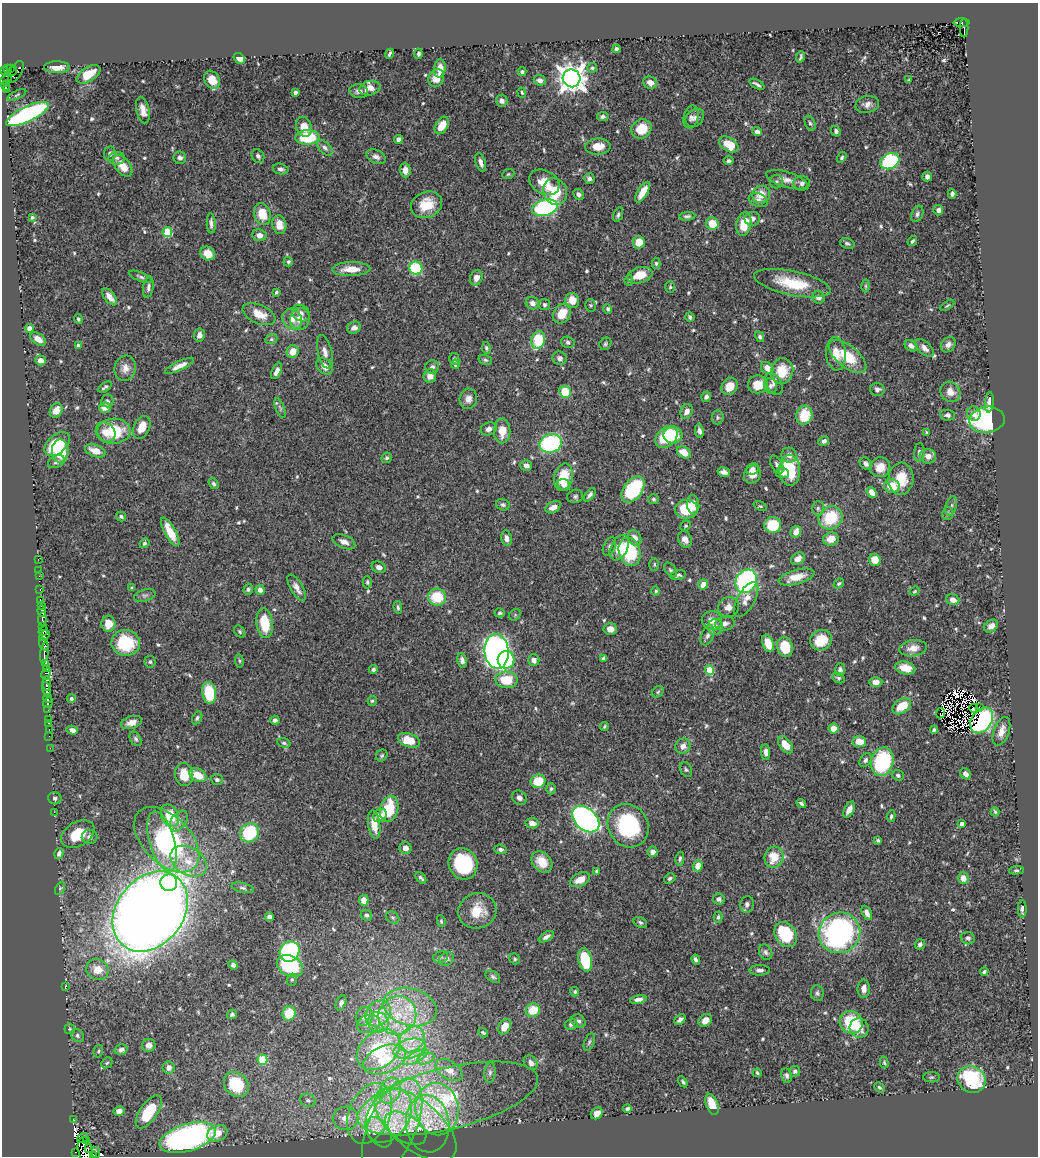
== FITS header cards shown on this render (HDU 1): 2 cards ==
NAXIS1  =                 1036
NAXIS2  =                 1154

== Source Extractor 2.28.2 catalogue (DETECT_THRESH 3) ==
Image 1036 x 1154 px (HDU 1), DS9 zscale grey, 1 PNG px = 1 image px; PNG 1040 x 1158 px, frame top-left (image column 1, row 1154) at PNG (2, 3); each listed source drawn as its Kron ellipse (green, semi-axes under 4 px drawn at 4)
Background 0.503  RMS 0.013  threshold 0.04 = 3 sigma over >= 5 px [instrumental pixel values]
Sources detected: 635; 13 with non-positive FLUX_AUTO (blend fragments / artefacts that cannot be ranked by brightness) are neither listed nor drawn; of the other 622, the 500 brightest by FLUX_AUTO listed and drawn (122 fainter detections omitted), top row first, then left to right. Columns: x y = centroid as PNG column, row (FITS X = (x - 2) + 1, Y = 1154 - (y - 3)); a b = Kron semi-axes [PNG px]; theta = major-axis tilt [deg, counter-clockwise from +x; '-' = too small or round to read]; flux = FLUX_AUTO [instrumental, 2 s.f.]
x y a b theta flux
962 23 8 4 3 62
964 28 9 2 -90 59
616 49 4 3 - 2.4
389 54 5 3 - 1.8
418 54 5 4 - 2.1
801 57 6 3 71 1.5
239 58 6 5 - 5.7
57 67 13 6 1 10
11 68 3 2 - 15
440 68 9 6 85 9
592 68 5 4 - 1.4
7 69 4 3 - 20
4 71 4 2 - 31
12 71 5 3 - 13
16 72 12 6 61 110
522 72 4 4 - 1.9
89 74 13 7 32 18
436 78 9 7 62 10
572 78 9 9 - 1100
6 80 6 3 35 58
212 80 9 7 -60 14
540 80 6 5 - 4.1
909 80 4 3 - 1.4
650 83 7 6 - 7.2
757 84 8 3 -30 2.3
6 86 5 3 - 120
370 88 11 7 14 8.9
7 89 4 3 - 62
359 91 9 6 -9 3.8
295 92 4 3 - 1.8
522 93 5 4 - 1.4
17 95 10 3 26 1.4
502 101 6 5 - 3.5
867 104 12 8 11 5.5
143 110 13 6 -77 7.2
27 114 23 7 25 200
603 117 6 4 8 2.1
691 117 12 7 76 3.3
695 118 10 8 43 3.8
810 123 8 5 -65 1.8
442 125 9 6 60 16
304 127 10 7 -70 12
641 129 10 9 - 19
836 131 5 4 - 2.9
757 132 4 4 - 3.9
307 137 12 7 3 42
398 140 4 4 - 3.4
729 144 10 7 -33 22
598 146 13 8 3 12
325 148 9 5 -45 3
110 154 7 6 - 2.5
258 156 7 6 - 2.7
376 157 10 6 -27 4
842 157 6 4 58 1.6
117 158 8 6 8 3
180 158 6 6 - 3.2
729 161 5 4 - 2.2
890 161 10 7 27 93
481 162 10 5 -73 3.8
123 166 12 7 -53 15
281 169 8 5 -12 2.9
405 170 7 5 -88 7.3
508 174 6 5 - 1.6
927 176 5 5 - 3.4
589 179 5 5 - 3.2
787 180 21 7 -17 7.6
544 182 16 11 -28 15
776 182 7 6 - 2.3
802 183 8 7 - 4
555 192 14 11 -64 30
643 192 12 5 59 12
579 194 6 5 - 2.9
761 194 9 8 - 14
952 194 5 4 - 2.5
758 200 10 6 -22 4
426 205 16 13 22 23
545 208 13 8 15 130
938 210 5 5 - 4
262 214 11 8 -75 19
917 214 8 5 69 2.6
618 215 7 4 72 2.1
687 216 8 4 5 2.2
32 217 3 3 - 1.7
752 219 8 7 - 4.6
211 223 10 4 -86 3.3
712 223 6 6 - 19
744 224 12 7 78 20
279 225 9 7 -77 10
167 232 5 5 - 42
259 235 7 6 - 4.9
912 241 5 3 - 1.5
639 242 6 6 - 15
847 243 7 5 -19 2
208 253 7 6 - 10
288 262 5 4 - 1.8
656 263 5 4 - 1.6
416 268 7 6 - 56
351 269 19 7 1 14
640 275 13 8 16 14
140 277 12 4 -21 2.3
476 278 8 6 69 7.4
629 280 5 4 - 1.8
792 283 39 12 -12 35
866 286 6 4 -89 1.4
148 287 11 5 81 3.3
670 287 6 5 - 1.4
276 292 3 3 - 1.4
110 297 10 5 -52 8.5
818 297 6 6 - 4.4
572 300 7 7 - 15
532 303 7 6 - 5.4
544 305 5 5 - 2.3
591 305 6 5 - 1.5
947 305 8 4 35 1.4
608 309 5 4 - 1.7
301 313 9 7 -34 4.3
259 314 17 9 -24 15
562 314 10 8 58 16
690 317 5 4 - 2.2
78 319 5 4 - 1.6
292 319 11 9 -56 9.6
300 319 11 9 83 9.9
29 328 4 4 - 4.6
354 328 7 5 30 5.4
199 335 6 5 - 4.3
760 337 5 4 - 1.9
38 339 9 5 -36 7.4
271 339 6 5 - 1.7
538 340 9 6 74 44
568 342 7 5 -17 2.7
605 344 6 5 - 1.7
78 345 4 4 - 2.2
948 345 8 6 50 4.1
911 346 7 5 -38 3.8
486 348 6 4 -79 1.6
924 348 11 6 -44 5
293 351 6 6 - 9.9
325 352 17 7 -76 6
836 354 17 10 -85 14
847 356 23 11 -39 30
560 358 7 6 - 3.1
454 359 6 5 - 2.6
41 360 5 5 - 6.7
485 360 7 5 -16 1.7
455 364 5 4 - 1.7
180 366 16 4 25 7.5
324 366 9 6 -48 8.2
432 367 7 6 - 2.9
125 368 12 10 74 8
767 368 7 5 -41 9.3
277 371 9 4 65 4.7
782 371 13 11 76 24
430 376 7 6 - 6.7
758 384 10 9 - 16
774 384 12 8 -60 4.3
730 386 9 7 56 12
770 386 8 6 -73 3.1
105 387 7 3 34 1.9
877 389 7 6 - 3.5
565 392 6 5 - 28
950 392 11 9 -46 8.7
706 397 5 4 - 3
468 399 10 8 77 5.6
107 401 6 6 - 2
989 402 10 4 85 5.6
105 407 6 5 - 8.9
280 408 10 4 -68 2.2
56 410 7 6 - 9.9
687 411 7 6 - 6
974 414 7 7 - 4.9
804 415 9 8 - 28
948 415 7 5 -7 3
718 417 7 6 - 2
987 420 18 13 8 110
142 427 12 8 64 13
489 429 8 6 20 4.3
114 431 16 12 2 39
502 431 12 8 88 13
699 431 7 4 -81 3.4
106 432 11 9 -43 9.3
927 433 4 4 - 1.9
673 435 9 8 - 19
666 437 12 9 45 47
824 441 5 4 - 3.3
551 443 11 9 20 98
57 444 15 9 41 46
60 451 11 8 -89 29
95 451 11 6 -18 12
684 452 8 5 -31 12
919 452 9 5 85 2.6
789 455 7 7 - 4.9
928 456 8 7 - 7.4
386 458 5 5 - 1.6
56 462 9 6 24 2.8
777 464 10 5 -60 2.8
866 464 7 5 -48 3.2
526 465 6 5 - 3.8
880 467 10 10 - 14
753 469 6 5 - 4.2
790 470 15 10 -88 37
724 472 6 4 -15 3.7
782 473 6 5 - 4.3
752 474 9 8 - 9.1
563 477 13 9 76 25
901 479 16 12 85 22
214 484 6 4 -56 2.1
564 485 6 5 - 4.6
892 486 8 7 - 19
633 490 15 9 53 74
872 492 6 4 -54 7.5
590 495 8 4 53 3.3
575 496 8 6 17 2.2
653 499 5 5 - 1.6
503 505 7 5 -16 2.3
693 505 10 6 -84 8.4
760 506 7 4 -24 1.4
951 506 10 5 75 2.9
553 507 8 5 26 6.5
818 508 7 6 - 2.4
686 509 11 9 1 30
948 513 6 5 - 1.9
121 516 5 4 - 1.6
831 518 12 11 - 40
773 525 8 8 - 34
685 526 5 5 - 1.4
170 532 16 5 -61 18
796 532 6 5 - 7.4
506 538 8 5 -81 4.2
634 538 8 6 -60 7
685 539 8 6 -64 5.4
831 539 8 6 13 11
344 542 12 6 -23 6
144 543 5 4 - 1.6
609 546 10 6 65 2.4
619 548 14 8 63 12
630 552 14 10 -71 66
798 558 7 5 34 5.7
38 559 2 2 - 5.4
875 560 6 5 - 14
654 564 6 5 - 1.4
379 567 7 5 -22 4.5
670 570 8 5 -52 1.9
39 571 3 2 - 10
678 575 8 4 10 2
39 576 2 2 - 7
796 577 18 7 16 14
746 581 12 10 58 150
367 582 6 4 -90 1.8
703 584 5 4 - 8.9
839 584 5 4 - 1.6
132 588 4 3 - 1.4
297 588 15 6 -59 6.7
248 589 5 4 - 2
40 590 3 2 - 11
260 590 5 4 - 5.1
656 591 4 4 - 1.7
915 591 6 4 21 1.4
145 595 11 6 17 3.1
437 597 9 8 - 31
746 599 19 8 61 8.7
40 600 3 2 - 25
953 600 7 5 -20 6.2
41 605 3 2 - 13
398 607 6 3 -83 1.8
728 607 11 10 - 7
42 611 6 4 -85 310
500 613 5 4 - 1.6
515 615 6 5 - 1.4
42 619 7 3 84 89
712 620 10 9 - 9.4
265 623 15 8 -82 27
725 623 10 7 13 5.1
108 624 8 7 - 12
43 626 4 3 - 66
991 626 7 5 35 6.4
715 627 8 7 - 6.5
610 629 7 6 - 6.5
43 631 5 2 - 88
240 632 7 5 -52 1.5
44 635 6 4 52 220
707 635 10 6 66 3.5
821 640 11 10 - 24
126 643 14 13 - 44
768 643 9 5 -70 15
44 644 7 3 -70 82
785 647 10 7 -76 33
913 648 14 8 8 9.6
497 651 17 12 -85 560
44 653 11 4 81 49
603 658 4 4 - 2.5
462 660 7 5 -78 3.3
506 660 9 8 - 55
534 660 6 5 - 4.9
239 661 7 3 -82 1.4
150 662 5 5 - 1.9
45 663 4 3 - 2.7
46 668 4 3 - 87
905 668 10 6 -13 15
373 669 4 4 - 2.6
710 670 5 4 - 32
840 670 6 5 - 2.6
46 674 6 4 61 34
839 678 7 5 -26 1.7
506 680 11 8 -1 24
876 682 6 5 - 5.7
46 683 7 3 -89 280
47 690 8 4 -76 280
658 692 6 5 - 1.4
209 693 11 7 -81 38
47 698 4 3 - 170
71 699 4 4 - 1.9
372 701 5 4 - 1.7
48 703 6 3 48 240
902 706 10 7 34 20
979 707 3 2 - 510
974 708 5 3 - 1.3
48 710 2 2 - 4.6
940 713 5 3 - 3.2
197 718 7 4 60 2
49 719 3 2 - 12
275 720 4 4 - 3
982 720 14 10 56 150
131 722 11 6 18 8.3
49 723 4 2 - 21
604 727 5 3 - 1.3
49 729 3 2 - 13
833 729 5 5 - 12
72 730 5 4 - 4.7
934 730 4 3 - 1.7
1001 731 15 7 70 8.1
49 736 2 2 - 4.6
136 739 8 5 -58 2.1
409 740 11 7 -18 23
859 742 6 5 - 13
284 743 7 4 -15 1.9
786 745 10 6 -53 12
683 746 8 7 - 5.6
50 748 2 2 - 9.1
766 752 8 4 -83 3.6
382 755 6 5 - 1.7
865 760 7 5 57 2.3
882 762 14 11 75 98
686 769 8 5 -62 1.8
184 774 11 9 -80 19
966 774 6 5 - 4.2
198 775 9 6 -29 17
898 775 6 5 - 2.3
217 779 6 5 - 2.6
538 781 7 6 - 28
551 789 6 4 86 1.5
55 798 7 6 - 2.2
519 798 8 6 -41 3.9
801 803 5 3 - 1.8
389 809 13 9 75 37
849 810 8 5 63 7.3
54 812 2 2 - 61
995 812 4 3 - 1.4
380 815 7 6 - 7.5
170 816 12 8 -65 23
891 816 6 4 82 1.7
586 819 16 10 -43 350
179 821 11 7 55 5
532 823 6 5 - 6.4
374 824 14 6 -82 14
962 824 4 4 - 5.7
628 826 22 20 -59 78
249 833 10 9 - 51
78 834 18 12 31 23
90 837 8 7 - 3.1
167 840 39 23 -45 150
878 840 4 3 - 1.6
162 841 31 12 -74 71
405 848 6 6 - 5.6
501 849 6 5 - 2.5
653 852 5 5 - 6.2
59 854 6 4 74 3.3
774 857 10 9 - 17
680 859 7 4 80 2
189 861 20 13 -32 20
542 862 12 9 -46 13
463 864 16 14 -65 59
698 866 5 4 - 12
1016 870 7 4 3 1.7
596 871 4 4 - 1.4
421 878 6 3 -49 2.3
670 878 6 4 35 2
963 878 6 5 - 8.1
580 880 11 6 27 13
169 883 8 8 - 49
60 888 7 4 64 1.6
243 888 11 5 -13 2.3
719 899 6 5 - 2.5
364 900 5 4 - 9
747 904 8 7 - 3.5
1022 909 8 4 90 4.3
150 911 44 33 52 2000
477 911 19 17 19 23
867 913 7 4 -64 4.8
366 915 6 5 - 2.2
269 917 4 4 - 2.7
393 917 7 5 -33 1.7
718 917 6 4 76 1.9
441 921 6 4 -80 1.4
640 922 7 5 -28 2
839 933 21 20 - 200
786 934 13 10 -55 46
546 937 8 4 30 3.8
968 938 7 6 - 2.3
920 944 5 5 - 3.1
290 952 10 9 - 120
766 952 8 6 -59 2.8
441 957 8 5 16 2
446 959 8 6 28 2.6
515 959 6 5 - 1.5
696 959 5 3 - 2.7
585 960 12 6 -78 46
233 965 5 4 - 2.7
290 966 14 10 -27 53
97 969 11 10 - 12
760 970 10 5 1 3.4
984 972 4 3 - 1.9
493 977 8 5 -32 2.2
292 980 6 5 - 1.4
65 987 3 2 - 4.4
864 989 9 6 88 5.5
575 992 4 4 - 1.8
817 993 8 6 -81 2.4
638 999 8 4 12 4.1
341 1003 8 5 65 2.9
410 1007 27 18 -15 39
533 1010 7 6 - 20
289 1013 7 6 - 26
378 1013 14 11 46 17
232 1014 5 4 - 2.1
397 1015 19 18 - 36
364 1016 10 8 66 6.6
680 1020 6 4 41 3.3
705 1020 7 6 - 6.5
578 1021 7 6 - 2.8
378 1022 11 9 -40 8.7
851 1022 12 11 - 48
369 1024 12 9 16 6.1
571 1024 6 5 - 2.6
505 1027 8 6 59 11
859 1028 10 9 - 11
70 1029 5 5 - 1.4
483 1033 5 3 - 1.3
77 1035 7 5 -48 2
412 1039 14 11 47 16
589 1042 9 4 71 1.9
149 1045 6 6 - 4.6
121 1049 6 5 - 3
410 1049 17 9 16 15
379 1050 24 17 38 62
98 1051 6 4 74 1.5
416 1057 14 5 27 6.2
426 1059 9 5 19 3.5
262 1060 5 5 - 40
385 1060 22 13 22 34
884 1062 6 4 -74 1.4
107 1063 6 4 44 1.5
531 1063 8 6 -48 4.8
169 1067 6 6 - 5.9
449 1070 15 9 -33 10
795 1071 5 5 - 2.3
490 1073 10 5 85 2.4
757 1073 4 3 - 1.4
787 1076 7 5 -77 2.6
931 1077 8 5 -1 1.7
972 1079 14 13 - 70
683 1082 6 3 -56 1.4
236 1084 13 11 -46 54
879 1087 6 4 -42 1.6
390 1091 13 10 64 12
448 1098 92 30 13 150
308 1100 8 6 -22 2.7
712 1104 11 6 -69 17
437 1109 26 21 -83 49
627 1109 4 4 - 2.4
119 1111 5 4 - 6.6
149 1112 19 8 55 38
370 1113 32 20 68 50
597 1113 6 5 - 5.3
389 1116 29 20 57 48
345 1118 13 11 1 9.1
73 1120 3 3 - 48
415 1124 49 24 -40 59
428 1124 28 21 -83 31
392 1126 51 24 66 60
406 1128 23 13 -32 9.3
379 1132 17 10 -56 9.5
217 1133 11 7 26 15
82 1138 6 3 34 34
188 1138 29 13 16 320
86 1141 3 3 - 51
88 1149 3 2 - 28
85 1150 13 7 -78 100
75 1152 2 2 - 17
96 1152 5 3 - 64
93 1155 3 2 - 37
At the frame edge (FLAGS 8, measured only in part): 2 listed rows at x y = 85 1150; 93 1155
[122 fainter detections neither listed nor drawn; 13 non-positive-flux detections neither listed nor drawn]